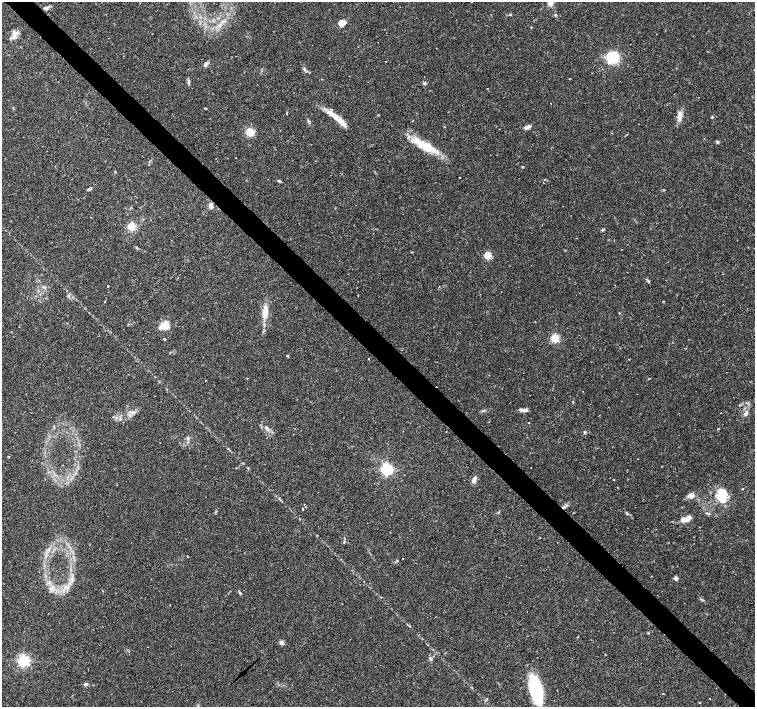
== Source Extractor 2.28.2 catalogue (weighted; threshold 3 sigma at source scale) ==
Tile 11 of 4 x 4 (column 3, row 3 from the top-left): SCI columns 3011-4515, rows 1562-2970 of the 6021 x 6006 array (HDU 1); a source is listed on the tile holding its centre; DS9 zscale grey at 2 x 2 block average (1 PNG px = mean of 2 x 2 image px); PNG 757 x 709 px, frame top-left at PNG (2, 2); no overlay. Shown black and unused: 4% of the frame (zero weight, under 2 of 3 exposures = <1% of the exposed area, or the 3 px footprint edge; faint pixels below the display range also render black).
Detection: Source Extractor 2.28.2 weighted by HDU 2 'WHT'; one run over the whole footprint, this tile lists its part. Background 0.0408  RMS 0.0037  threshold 0.0165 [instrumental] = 3 sigma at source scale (4.5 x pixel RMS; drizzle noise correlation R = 1.50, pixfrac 1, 0.0396/0.0396 arcsec/px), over >= 5 px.
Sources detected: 137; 38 cosmic-ray / hot-pixel residue — not listed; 9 inside a brighter listed object's ellipse — not listed separately; the other 90 listed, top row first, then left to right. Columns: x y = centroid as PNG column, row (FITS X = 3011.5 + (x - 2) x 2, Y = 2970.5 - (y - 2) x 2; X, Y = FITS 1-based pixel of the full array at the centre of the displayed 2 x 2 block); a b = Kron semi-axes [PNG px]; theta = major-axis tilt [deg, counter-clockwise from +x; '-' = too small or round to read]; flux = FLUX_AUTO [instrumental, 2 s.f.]
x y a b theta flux
550 3 6 5 - 5.4
46 8 9 4 15 3
510 15 4 2 - 0.67
223 21 4 2 - 1.1
342 24 6 4 37 5.9
531 27 2 2 - 0.64
14 33 11 6 74 5.7
109 38 2 2 - 0.35
378 43 2 2 - 0.31
631 44 2 2 - 0.41
613 58 10 9 - 32
386 61 2 2 - 7.9
206 63 5 4 - 1.6
304 69 5 4 - 2
669 76 2 2 - 0.4
570 79 2 2 - 0.77
188 81 8 3 -81 1.7
424 83 4 4 - 1.3
487 88 2 2 - 0.32
205 108 4 2 - 0.53
378 115 2 2 - 0.43
680 116 14 5 77 5.5
336 117 36 5 -40 14
712 117 3 2 - 0.82
528 127 6 3 25 5.1
250 132 8 8 - 9.5
717 142 4 3 - 1.1
427 146 23 11 -18 21
459 178 2 2 - 0.99
279 181 4 3 - 1.1
88 189 5 3 - 1.5
211 206 4 3 - 6.3
131 226 3 3 - 35
602 229 4 2 - 0.69
487 255 3 3 - 36
647 280 3 2 - 0.6
649 282 4 2 - 0.71
108 286 2 2 - 1.9
43 287 4 2 - 0.88
68 295 4 3 - 1
104 301 2 2 - 1.6
663 302 2 2 - 5.1
265 311 15 5 86 11
619 313 3 2 - 0.38
165 326 12 7 9 11
555 338 3 3 - 63
164 339 3 2 - 0.74
287 356 3 3 - 0.71
629 359 2 2 - 0.32
649 379 3 2 - 0.46
582 391 2 2 - 0.3
523 410 12 3 -9 2.9
133 412 6 2 -24 1.4
746 414 7 4 26 2.2
120 419 4 3 - 0.95
261 422 2 2 - 1
529 423 2 2 - 1.9
267 429 7 3 -49 2
718 429 2 2 - 3.5
585 432 5 3 - 1.1
188 438 4 4 - 1.4
8 457 2 2 - 0.74
661 467 3 2 - 0.48
387 469 4 3 - 160
474 480 8 4 67 3.6
613 480 2 2 - 0.39
618 487 2 2 - 0.37
724 493 18 8 -77 10
691 496 8 6 18 5.2
304 504 2 2 - 0.83
303 509 2 2 - 1.1
498 512 3 2 - 0.58
706 513 3 2 - 0.74
687 519 10 5 27 7.8
540 538 2 2 - 0.42
344 542 4 3 - 0.89
187 556 2 2 - 0.95
402 559 2 2 - 1.5
676 578 3 2 - 7.7
240 593 5 2 - 1
342 603 2 2 - 0.33
648 633 4 2 - 0.52
281 643 5 5 - 2.5
431 658 3 2 - 0.83
23 660 3 3 - 170
86 684 6 3 10 1.9
536 690 29 11 -77 49
709 698 2 2 - 0.37
486 699 4 2 - 0.69
699 702 2 2 - 0.57
Isophote crosses this tile's border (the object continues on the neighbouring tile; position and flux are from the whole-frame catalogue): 1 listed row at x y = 550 3
Diffuse or blended objects may show on this block-average render without a row.